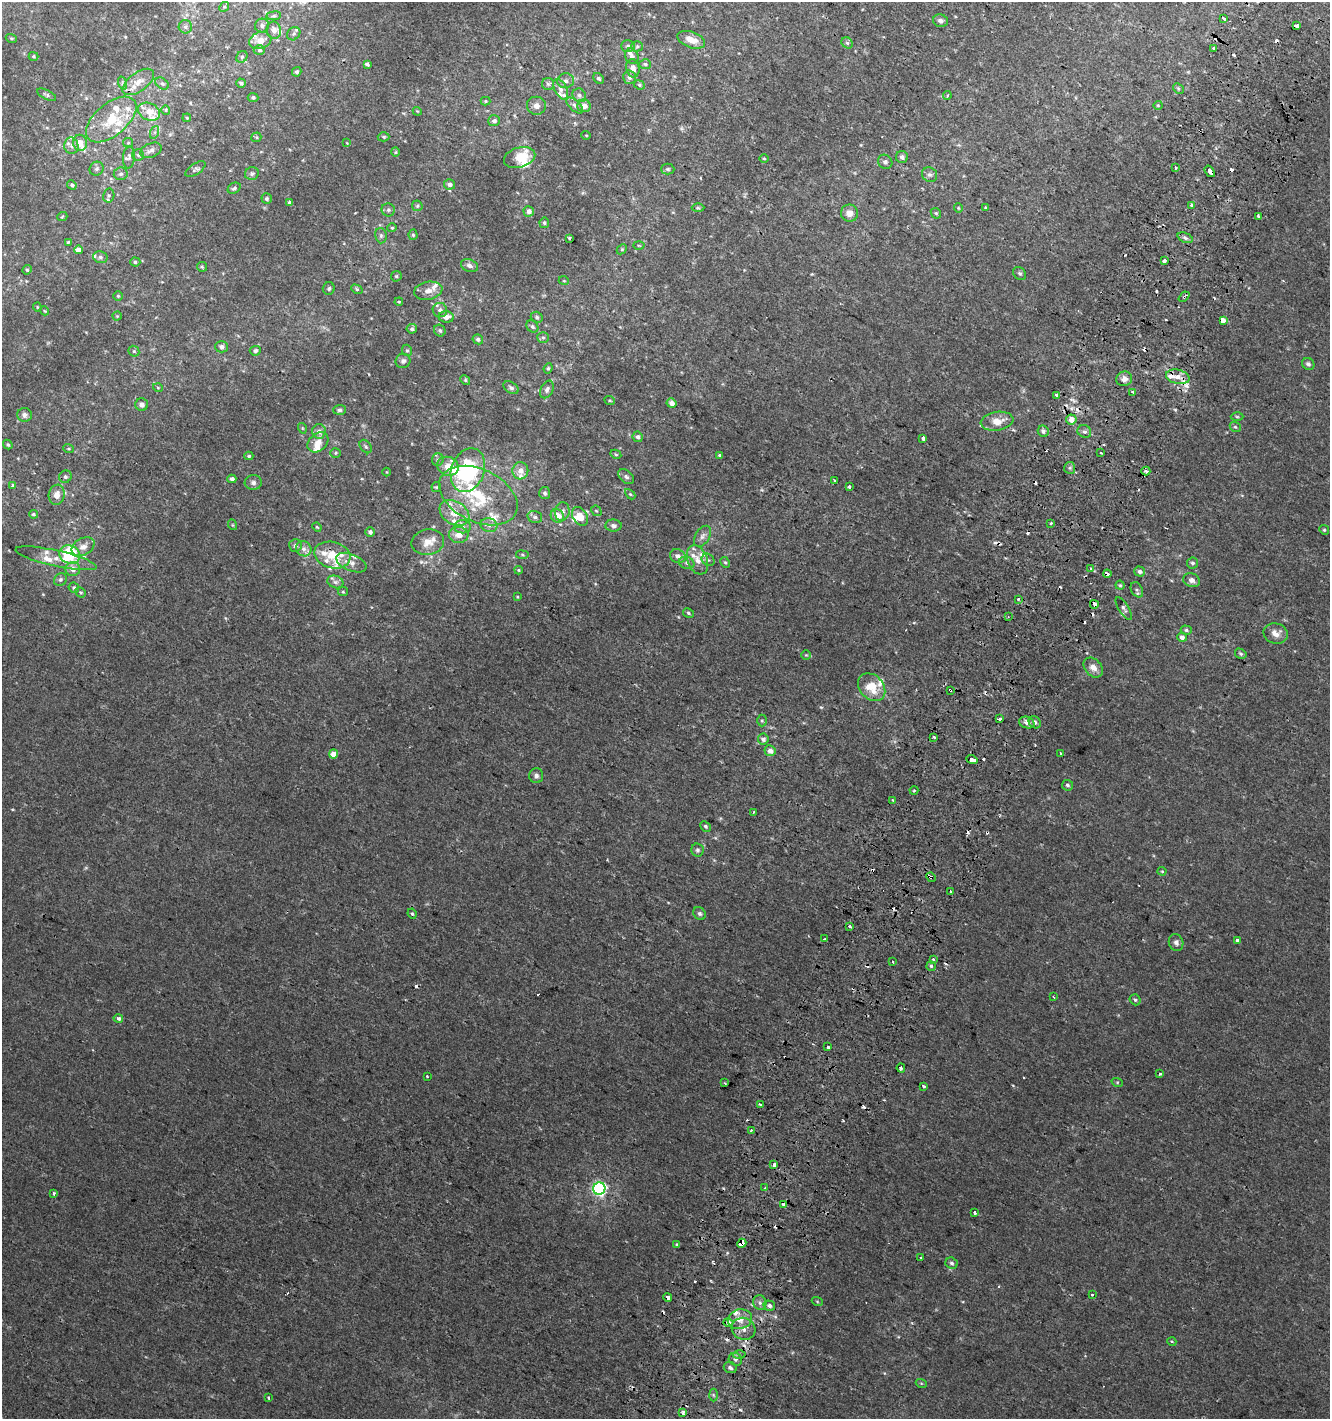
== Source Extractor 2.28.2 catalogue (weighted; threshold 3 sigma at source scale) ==
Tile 10 of 4 x 4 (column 2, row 3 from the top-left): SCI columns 1637-2964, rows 1436-2852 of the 5862 x 5711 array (HDU 1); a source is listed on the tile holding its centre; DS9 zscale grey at full resolution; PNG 1332 x 1421 px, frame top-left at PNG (2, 2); each listed source drawn as its Kron ellipse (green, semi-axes under 4 px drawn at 4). Shown black and unused: <1% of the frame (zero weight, under 2 of 3 exposures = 2% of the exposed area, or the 3 px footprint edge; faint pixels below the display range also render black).
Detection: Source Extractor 2.28.2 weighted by HDU 2 'WHT'; one run over the whole footprint, this tile lists its part. Background 0.00273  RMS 0.0027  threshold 0.012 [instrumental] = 3 sigma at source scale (4.5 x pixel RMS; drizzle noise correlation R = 1.50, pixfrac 1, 0.0396/0.0396 arcsec/px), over >= 5 px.
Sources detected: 394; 38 cosmic-ray / hot-pixel residue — neither listed nor drawn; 44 inside a brighter listed object's ellipse — not listed separately; the other 312 listed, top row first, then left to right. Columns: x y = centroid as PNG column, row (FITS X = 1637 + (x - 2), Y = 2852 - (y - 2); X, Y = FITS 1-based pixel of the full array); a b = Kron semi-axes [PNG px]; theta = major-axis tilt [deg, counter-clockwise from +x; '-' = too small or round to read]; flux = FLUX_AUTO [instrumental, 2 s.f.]
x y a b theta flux
224 7 5 4 - 0.38
274 16 7 3 8 0.42
1224 18 4 3 - 3.4
940 21 7 6 - 0.91
262 25 7 7 - 0.82
1297 26 4 3 - 2.3
185 27 7 6 - 0.68
274 30 8 7 - 1.4
294 34 7 6 - 0.61
11 38 6 3 -19 0.31
260 40 11 8 16 2.5
691 40 14 8 -20 2.9
847 43 6 5 - 0.5
628 46 7 5 0 0.56
637 46 5 5 - 0.42
1214 49 3 3 - 0.97
259 50 6 4 0 0.48
34 56 5 4 - 0.33
632 56 8 6 -62 1
242 57 6 5 - 0.54
367 64 4 3 - 1.1
645 64 6 5 - 0.5
633 68 9 6 -78 1.7
297 72 5 4 - 0.52
630 77 7 6 - 1.1
599 79 6 4 -43 0.44
566 81 8 7 - 1
138 82 18 9 36 2.7
122 83 7 4 -72 0.49
241 83 5 4 - 0.58
162 84 7 5 -36 0.59
548 84 6 6 - 0.53
639 85 5 4 - 0.39
1178 88 6 4 -45 0.34
561 89 11 6 -64 1
47 95 10 4 -26 0.55
579 95 7 6 - 0.78
947 96 4 2 - 0.29
253 98 5 4 - 0.55
485 101 5 4 - 0.29
1158 105 4 4 - 0.27
536 106 9 9 - 1.4
575 106 10 5 -43 0.87
584 106 7 6 - 1.7
166 110 5 4 - 0.32
417 111 4 3 - 0.22
149 112 11 8 -24 3.5
187 118 4 3 - 0.24
111 119 30 16 40 9.2
494 121 6 5 - 0.8
155 132 6 4 71 0.57
586 135 5 3 - 0.22
256 137 5 4 - 0.31
384 137 6 4 -1 0.4
80 143 8 7 - 2.7
128 143 5 5 - 0.38
347 143 4 4 - 0.19
71 146 8 7 - 1.1
151 150 11 7 23 1.2
395 152 4 4 - 0.31
138 155 6 5 - 0.49
129 157 11 5 86 0.88
520 157 16 10 16 4.4
902 157 6 6 - 0.86
764 158 5 3 - 0.24
885 162 7 7 - 0.78
1175 167 4 2 - 0.3
97 169 7 6 - 0.78
195 169 11 5 34 0.68
668 169 6 5 - 0.45
1210 171 6 3 -52 2.8
121 174 7 6 - 0.67
252 174 7 6 - 0.62
930 175 8 7 - 0.78
450 184 5 5 - 1.1
72 185 5 4 - 0.54
234 188 7 5 29 0.59
109 195 7 5 77 0.48
267 199 5 5 - 0.44
290 203 4 3 - 2.2
417 206 5 5 - 0.42
1192 206 3 3 - 1.5
985 207 3 3 - 0.54
698 208 6 4 -1 0.38
958 208 4 4 - 0.29
388 210 6 6 - 0.58
529 211 5 5 - 1.5
849 213 8 8 - 2
936 213 6 4 -44 0.39
62 217 5 3 - 0.24
1259 217 3 3 - 3
544 223 5 4 - 0.43
392 228 4 4 - 0.31
413 235 5 4 - 0.37
381 236 8 6 -77 0.59
569 238 3 3 - 0.43
1185 238 8 5 -21 0.58
68 242 4 3 - 0.3
639 245 5 3 - 0.25
622 249 6 4 45 0.38
78 250 4 4 - 2.3
100 257 7 5 -14 0.61
1164 261 4 3 - 1.2
135 262 5 4 - 0.49
469 266 9 6 -20 0.97
202 267 5 4 - 0.38
27 270 5 4 - 0.37
1020 273 7 5 -43 0.58
396 276 5 5 - 0.35
564 281 5 3 - 0.23
329 289 6 6 - 0.54
357 289 6 4 -29 0.42
428 291 14 9 11 1.9
118 296 5 4 - 0.33
1184 297 6 3 41 0.51
399 302 4 3 - 0.23
37 307 4 4 - 0.24
440 310 7 7 - 1.2
45 311 4 3 - 0.26
117 316 4 4 - 0.26
446 317 8 5 -5 1.7
537 317 6 5 - 0.47
1223 320 4 3 - 9.3
532 326 7 5 -44 0.62
412 329 5 4 - 0.6
440 331 6 5 - 0.52
543 337 6 5 - 0.48
478 339 5 4 - 0.61
221 347 6 5 - 0.86
407 350 6 5 - 0.4
134 351 6 5 - 0.38
255 351 5 5 - 0.61
403 361 7 7 - 0.76
1308 364 6 5 - 0.68
548 368 5 4 - 0.37
1178 377 12 7 -13 2.1
1124 379 8 7 - 1.6
465 380 5 4 - 0.35
158 388 5 3 - 0.22
511 388 8 5 -32 0.64
547 389 9 6 63 0.91
1133 392 3 3 - 1.3
1057 395 4 3 - 0.7
610 401 5 3 - 0.25
672 403 5 4 - 1.6
142 405 6 6 - 1.1
339 410 6 5 - 0.54
24 415 7 7 - 0.87
1237 417 6 4 -2 0.35
1071 419 5 5 - 2.5
997 421 16 9 9 3.4
1235 427 6 5 - 0.4
302 428 5 3 - 0.26
319 431 7 7 - 1.4
1043 431 6 5 - 0.71
1084 431 7 6 - 0.76
638 437 5 5 - 0.78
923 438 4 3 - 3.1
318 442 11 8 41 2.5
8 444 5 3 - 0.33
366 447 7 5 -51 0.51
68 449 5 3 - 0.25
335 453 5 4 - 0.38
1100 453 4 2 - 0.29
616 454 5 4 - 0.36
720 455 4 3 - 0.95
249 456 4 4 - 0.36
438 460 6 5 - 0.6
448 466 11 9 -22 3.4
1070 468 6 5 - 0.53
468 470 22 16 70 27
520 471 8 8 - 2
1146 471 4 4 - 0.79
386 472 4 3 - 0.18
65 477 6 6 - 0.52
626 477 9 6 -40 0.76
232 479 4 4 - 1.2
834 481 3 3 - 0.37
253 482 8 7 - 0.9
12 486 3 3 - 1.5
436 487 5 5 - 0.36
849 487 3 3 - 1.5
545 493 6 5 - 0.54
630 494 6 4 -44 0.33
57 495 10 8 80 1.9
478 495 42 26 -26 19
596 511 6 4 -41 0.37
562 512 9 7 80 1.2
454 513 16 11 -32 3.9
33 514 4 3 - 0.4
557 516 7 6 - 3.4
580 516 10 7 -58 3.6
535 517 7 6 - 0.83
1051 523 3 3 - 0.81
233 525 5 3 - 0.21
489 525 8 6 -16 1.2
613 526 8 6 -2 0.86
317 527 5 4 - 0.26
463 527 8 6 1 0.95
1324 530 5 4 - 0.37
370 532 4 4 - 0.74
459 535 10 8 3 2.2
703 536 11 7 58 1.2
428 542 16 12 11 3.2
295 545 6 6 - 0.68
83 547 12 8 30 2.1
304 549 8 7 - 1.2
70 555 11 9 -28 14
332 555 18 13 -14 5.9
522 555 6 3 -8 0.32
678 556 8 6 -27 1.4
56 558 41 8 -13 4.6
697 560 15 10 -69 2.5
708 560 7 5 -41 0.61
725 562 6 4 -64 0.4
351 563 16 8 -22 2
687 563 8 6 -17 0.73
1192 563 6 5 - 0.59
1091 568 4 3 - 0.53
73 569 7 7 - 1.9
519 570 4 3 - 0.28
1140 571 5 5 - 0.88
1107 574 4 3 - 1.2
60 579 7 5 45 0.63
1192 580 8 6 -20 1.1
335 582 8 6 -20 0.82
1120 585 4 4 - 0.32
74 588 5 5 - 0.48
1137 590 8 5 -61 0.65
81 592 5 4 - 0.37
343 592 5 4 - 0.29
517 597 4 2 - 0.19
1018 599 3 3 - 0.33
1094 604 4 3 - 4.7
1124 608 13 5 -58 0.77
688 613 6 4 -29 0.41
1008 617 4 2 - 0.22
1186 630 5 4 - 0.51
1276 634 12 10 -17 2.2
1182 637 5 4 - 1.1
1241 654 6 5 - 0.49
806 655 5 5 - 0.33
1093 667 11 8 -48 2
872 687 15 12 -46 5.8
950 690 4 3 - 1.2
999 719 4 3 - 1.7
762 721 6 4 -90 0.39
1035 722 6 5 - 0.89
1027 723 8 5 -20 1.1
934 737 3 2 - 0.33
763 739 5 5 - 1
770 751 5 5 - 1.8
333 754 4 4 - 3.4
1061 754 3 3 - 0.52
972 760 5 3 - 23
536 776 7 7 - 1
1067 785 5 5 - 0.57
914 790 4 3 - 0.29
893 800 3 3 - 0.5
753 812 3 2 - 0.24
705 826 6 4 -44 0.58
697 850 6 6 - 0.65
1162 871 4 4 - 0.26
931 877 5 3 - 1.9
951 891 3 3 - 1.2
412 914 5 4 - 0.37
700 914 7 5 -44 0.57
850 927 3 3 - 1.2
824 939 2 2 - 0.27
1238 941 4 3 - 1.3
1176 942 8 7 - 0.94
933 960 3 3 - 0.87
893 962 3 2 - 0.29
931 966 5 4 - 0.39
1053 997 3 2 - 0.32
1135 1000 6 5 - 0.5
118 1018 5 3 - 1.2
828 1047 3 3 - 1.2
901 1068 4 3 - 0.61
1160 1074 3 3 - 1
427 1077 3 3 - 0.27
1117 1082 6 4 -18 0.32
725 1083 3 2 - 0.43
924 1086 3 3 - 0.51
761 1104 3 3 - 0.91
751 1130 3 3 - 0.42
774 1165 4 3 - 3.7
765 1188 3 3 - 0.27
599 1189 6 6 - 60
54 1193 4 3 - 0.53
784 1204 4 3 - 1.2
975 1213 3 3 - 3.7
742 1243 5 4 - 5.8
677 1244 3 3 - 0.48
921 1257 3 2 - 0.33
952 1263 6 5 - 0.53
1092 1295 3 3 - 0.86
668 1297 4 3 - 2.5
817 1301 5 3 - 0.24
760 1303 7 6 - 0.82
769 1306 6 5 - 0.92
740 1319 12 9 12 2.7
728 1323 5 4 - 1.8
744 1329 12 11 - 1.9
1172 1342 4 3 - 0.25
739 1355 6 4 -1 0.48
735 1359 7 6 - 0.73
730 1368 7 5 -23 0.79
921 1383 5 3 - 0.27
713 1395 6 4 -88 0.43
269 1398 3 2 - 0.28
683 1412 4 3 - 0.7
Overlapping masked pixels (flux is a lower limit): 13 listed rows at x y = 1297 26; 1210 171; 1184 297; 1223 320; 1107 574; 1094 604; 950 690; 972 760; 931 877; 784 1204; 742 1243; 668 1297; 728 1323